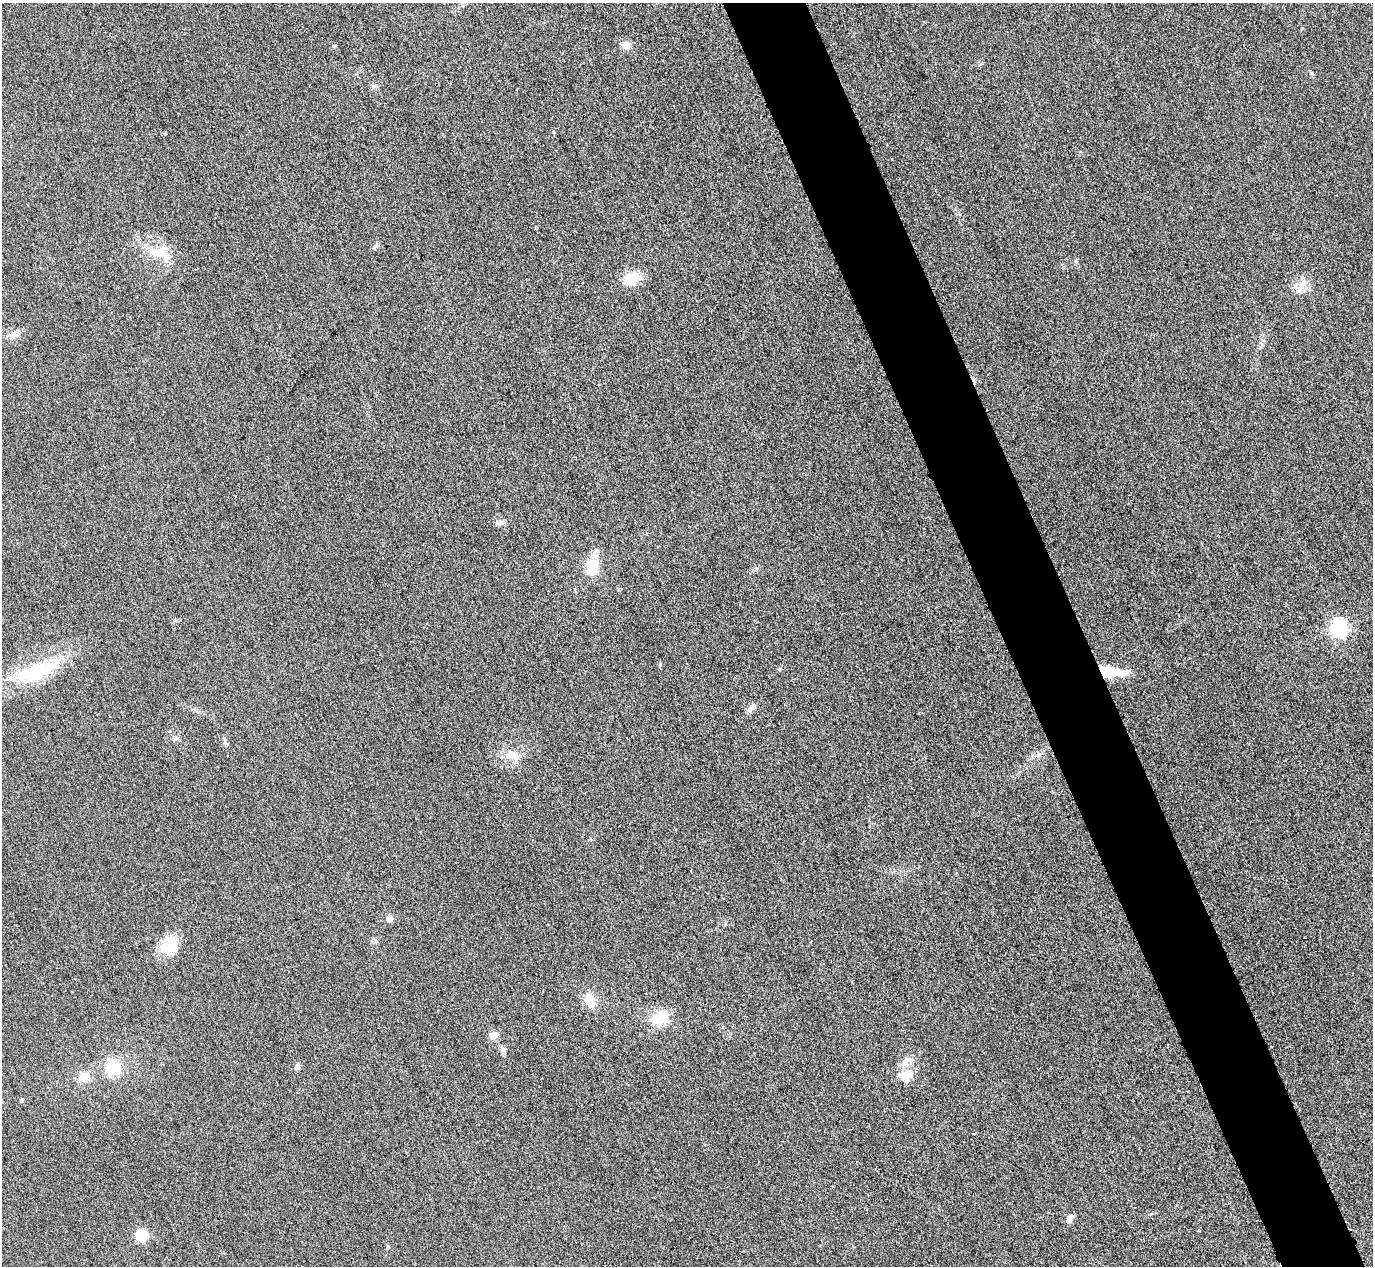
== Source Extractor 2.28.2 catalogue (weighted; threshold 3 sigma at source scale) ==
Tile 6 of 4 x 4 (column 2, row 2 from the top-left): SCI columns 1402-2772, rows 2833-4096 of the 5546 x 5533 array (HDU 1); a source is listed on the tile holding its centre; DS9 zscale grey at full resolution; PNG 1375 x 1268 px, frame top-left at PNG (2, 3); no overlay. Shown black and unused: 6% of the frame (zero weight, under 3 of 4 exposures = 3% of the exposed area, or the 3 px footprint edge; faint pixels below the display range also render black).
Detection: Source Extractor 2.28.2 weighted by HDU 2 'WHT'; one run over the whole footprint, this tile lists its part. Background 0.139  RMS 0.019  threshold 0.0852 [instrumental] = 3 sigma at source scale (4.5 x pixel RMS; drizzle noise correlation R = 1.50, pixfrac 1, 0.05/0.05 arcsec/px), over >= 5 px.
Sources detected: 28; all 28 listed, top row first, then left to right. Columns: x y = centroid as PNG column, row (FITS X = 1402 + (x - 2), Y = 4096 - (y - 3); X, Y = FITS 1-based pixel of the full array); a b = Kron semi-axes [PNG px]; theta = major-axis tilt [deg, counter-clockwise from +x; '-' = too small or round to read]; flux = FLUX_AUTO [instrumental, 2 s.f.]
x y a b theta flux
626 45 10 9 - 14
375 247 8 5 29 4.1
159 253 30 12 -16 40
632 278 23 13 48 31
1302 284 12 10 12 17
13 335 9 6 12 7.6
500 523 10 7 17 7
592 567 19 13 78 46
1339 628 7 6 - 560
660 665 7 3 81 2.2
779 669 4 4 - 2.6
35 672 49 18 20 120
1109 672 26 11 -6 64
750 709 11 7 47 8
512 755 15 11 -44 19
389 919 5 5 - 22
169 945 21 18 57 50
590 1001 13 10 -75 30
660 1018 15 12 24 52
493 1036 5 5 - 39
906 1060 10 7 34 9.7
297 1067 8 6 47 5.3
112 1068 16 15 - 53
84 1077 11 10 - 23
905 1077 16 14 -16 26
21 1100 4 4 - 4
1070 1218 9 7 75 9.3
141 1236 6 6 - 140
Overlapping masked pixels (flux is a lower limit): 1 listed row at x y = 1109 672
Unlisted compact peaks at least as high as the median listed source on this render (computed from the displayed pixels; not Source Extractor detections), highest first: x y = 553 132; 374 86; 502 1048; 224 738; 1039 754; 387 1248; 1151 1214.